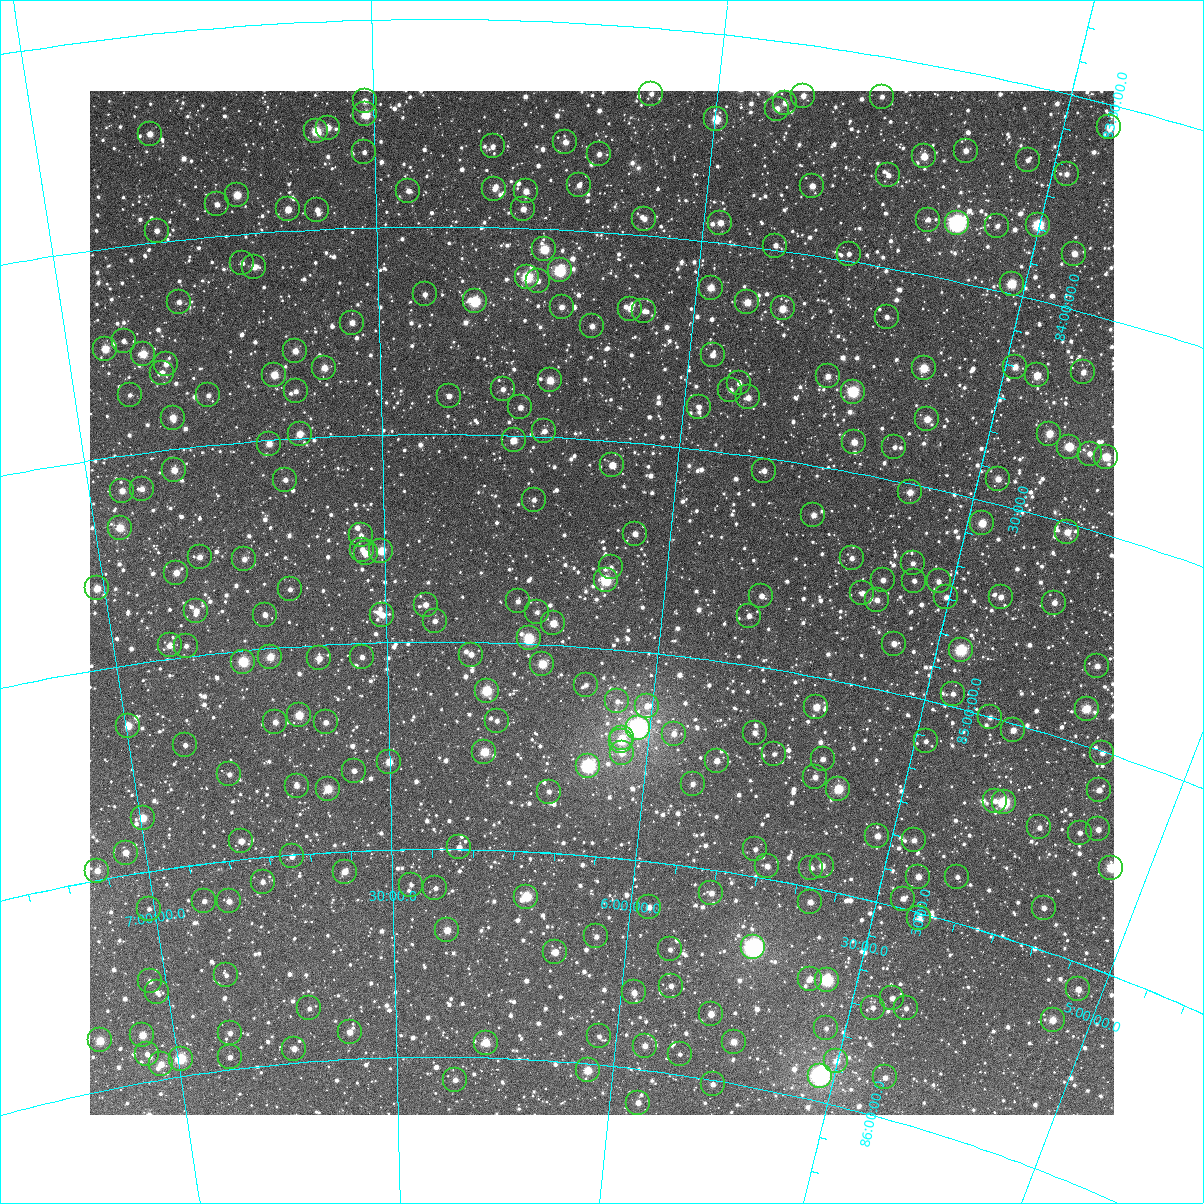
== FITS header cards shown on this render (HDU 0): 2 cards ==
NAXIS1  =                 1024
NAXIS2  =                 1024

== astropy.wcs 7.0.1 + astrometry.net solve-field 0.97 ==
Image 1024 x 1024 px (HDU 0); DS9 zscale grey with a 90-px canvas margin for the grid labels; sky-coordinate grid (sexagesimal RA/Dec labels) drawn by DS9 from the SOLVED WCS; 268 Tycho-2 reference stars matched to detected sources circled (green)
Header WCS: RA---TAN-SIP/DEC--TAN-SIP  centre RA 06:06:36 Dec +84:53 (91.65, +84.89 deg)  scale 8.67 arcsec/px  FOV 148.0' x 148.0'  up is +176 deg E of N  parity flipped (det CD > 0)
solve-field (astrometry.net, Tycho-2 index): VERIFIED the header's WCS against the Tycho-2 star catalogue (verified at 6 index scales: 14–268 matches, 0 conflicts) and refined it, rather than solving blind
Solved WCS: RA---TAN-SIP/DEC--TAN-SIP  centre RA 06:06:36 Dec +84:53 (91.65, +84.89 deg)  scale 8.67 arcsec/px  FOV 148.0' x 148.0'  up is +176 deg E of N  parity flipped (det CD > 0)
The solver's refit moves the header's centre by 0.2 arcsec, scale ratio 1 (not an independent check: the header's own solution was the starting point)
Tycho-2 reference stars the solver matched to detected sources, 268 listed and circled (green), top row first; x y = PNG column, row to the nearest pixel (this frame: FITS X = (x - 90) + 1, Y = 1024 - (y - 91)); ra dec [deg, ICRS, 3 dp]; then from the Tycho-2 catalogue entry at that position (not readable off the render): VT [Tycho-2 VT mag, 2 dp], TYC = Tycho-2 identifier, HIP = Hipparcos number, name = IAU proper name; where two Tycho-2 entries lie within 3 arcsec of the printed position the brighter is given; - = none
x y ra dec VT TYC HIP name
651 94 91.429 +83.658 11.41 4618-62-1 - -
803 96 88.140 +83.623 11.42 4617-886-1 - -
882 97 86.455 +83.596 12.43 4617-1832-1 - -
365 101 97.693 +83.694 10.88 4618-728-1 - -
785 103 88.517 +83.645 11.37 4617-770-1 - -
777 109 88.674 +83.663 10.76 4617-471-1 - -
365 114 97.686 +83.727 9.45 4618-1231-1 - -
716 119 89.964 +83.704 9.64 4617-1808-1 - -
1109 127 81.528 +83.554 10.28 4617-743-1 - -
328 128 98.514 +83.756 11.05 4618-45-1 - -
316 131 98.787 +83.764 9.16 4618-711-1 31429 -
150 134 102.464 +83.739 11.12 4618-557-1 - -
565 142 93.251 +83.788 10.99 4618-54-1 - -
493 146 94.864 +83.805 11.62 4618-266-1 - -
966 151 84.450 +83.686 11.30 4617-1272-1 - -
364 152 97.737 +83.819 12.52 4618-890-1 - -
599 154 92.479 +83.812 11.30 4618-142-1 - -
924 156 85.319 +83.720 10.73 4617-1461-1 - -
1028 160 83.078 +83.677 11.57 4617-114-1 - -
1067 174 82.181 +83.688 12.50 4617-1416-1 - -
888 175 86.026 +83.780 11.77 4617-270-1 - -
579 185 92.894 +83.891 11.37 4618-379-1 - -
812 186 87.659 +83.835 10.87 4617-1208-1 - -
494 189 94.805 +83.907 11.52 4618-1091-1 - -
408 191 96.756 +83.913 11.25 4618-1425-1 - -
526 191 94.087 +83.911 10.65 4618-109-1 - -
237 195 100.646 +83.904 9.91 4618-56-1 32128 -
217 204 101.122 +83.923 11.39 4618-247-1 - -
288 209 99.512 +83.948 10.50 4618-1128-1 - -
523 209 94.132 +83.954 10.99 4618-530-1 - -
317 210 98.845 +83.953 11.63 4618-949-1 - -
644 219 91.353 +83.960 11.46 4618-337-1 - -
928 220 84.967 +83.867 11.70 4617-1261-1 - -
720 223 89.613 +83.951 10.94 4617-353-1 - -
957 223 84.313 +83.861 7.14 4617-1504-1 26407 -
1038 225 82.519 +83.823 8.64 4617-587-1 - -
997 226 83.418 +83.848 11.63 4617-533-1 - -
157 231 102.548 +83.972 11.83 4618-177-1 - -
775 246 88.295 +83.990 11.88 4617-560-1 - -
544 249 93.611 +84.048 9.46 4618-894-1 - -
849 254 86.600 +83.983 11.73 4617-805-1 - -
1074 254 81.578 +83.869 10.59 4617-1527-1 - -
242 263 100.654 +84.069 11.67 4618-264-1 - -
254 267 100.378 +84.082 10.94 4618-1044-1 - -
560 270 93.235 +84.098 8.62 4618-1282-1 29499 -
527 277 93.989 +84.117 8.72 4618-354-1 - -
538 281 93.723 +84.125 11.77 4618-4-1 - -
1012 284 82.798 +83.976 9.22 4617-536-1 - -
711 288 89.669 +84.110 10.30 4617-1000-1 - -
425 294 96.395 +84.163 11.98 4618-578-1 - -
475 301 95.211 +84.179 9.39 4618-313-1 30166 -
179 302 102.216 +84.149 11.59 4618-1219-1 - -
747 302 88.774 +84.133 10.33 4617-616-1 - -
562 307 93.144 +84.186 11.06 4618-204-1 - -
783 308 87.927 +84.137 10.35 4617-574-1 - -
630 309 91.521 +84.178 10.82 4618-312-1 - -
644 311 91.179 +84.182 11.51 4618-540-1 - -
887 317 85.479 +84.116 11.76 4617-382-1 - -
352 323 98.142 +84.228 11.08 4618-243-1 - -
592 326 92.390 +84.227 11.14 4618-726-1 - -
124 341 103.631 +84.226 11.91 4618-907-1 - -
105 349 104.093 +84.239 9.96 4618-263-1 - -
295 351 99.539 +84.289 10.62 4618-16-1 - -
143 354 103.205 +84.263 9.92 4618-19-1 - -
713 355 89.441 +84.270 11.26 4617-229-1 - -
166 364 102.686 +84.294 11.10 4618-800-1 - -
1015 367 82.264 +84.169 10.72 4617-102-1 - -
324 368 98.859 +84.333 10.47 4618-214-1 - -
924 368 84.382 +84.220 9.59 4617-406-1 - -
1083 372 80.675 +84.140 11.36 4617-40-1 - -
162 373 102.803 +84.313 11.35 4618-10-1 - -
274 375 100.083 +84.343 10.61 4618-579-1 - -
1037 375 81.716 +84.175 10.12 4617-324-1 - -
828 376 86.616 +84.282 10.87 4617-218-1 - -
550 380 93.329 +84.363 10.06 4618-213-1 - -
739 383 88.723 +84.330 11.52 4617-330-1 - -
503 389 94.481 +84.389 11.31 4622-697-1 - -
730 390 88.907 +84.349 11.43 4617-354-1 - -
296 391 99.587 +84.387 12.08 4622-1292-1 - -
853 392 85.950 +84.308 8.49 4617-109-1 - -
130 395 103.660 +84.358 12.17 4618-770-1 - -
208 395 101.737 +84.380 11.79 4622-721-1 - -
449 396 95.807 +84.408 11.45 4622-1071-1 - -
748 397 88.452 +84.361 10.90 4617-369-1 - -
520 407 94.035 +84.431 11.17 4622-719-1 - -
699 407 89.630 +84.398 11.44 4621-333-1 - -
173 418 102.672 +84.424 10.39 4622-941-1 - -
927 419 84.050 +84.339 10.50 4617-858-1 - -
544 431 93.410 +84.486 11.43 4622-1157-1 - -
300 434 99.554 +84.490 10.39 4622-1106-1 - -
1049 434 81.069 +84.304 10.08 4617-84-1 - -
514 440 94.176 +84.511 10.34 4622-813-1 - -
854 442 85.700 +84.427 10.75 4621-187-1 - -
269 444 100.333 +84.509 10.65 4622-818-1 - -
894 447 84.695 +84.420 12.15 4621-91-1 - -
1069 447 80.526 +84.322 10.20 4617-168-1 - -
1090 454 80.002 +84.324 11.48 4617-150-1 - -
1106 457 79.589 +84.321 9.63 4617-15-1 - -
612 465 91.648 +84.558 11.64 4622-715-1 - -
174 470 102.784 +84.549 10.56 4622-479-1 - -
764 471 87.810 +84.530 11.35 4621-113-1 - -
998 479 82.011 +84.441 10.54 4621-89-1 - -
285 480 99.990 +84.597 11.78 4622-1311-1 - -
142 489 103.658 +84.586 11.30 4622-408-1 - -
122 491 104.164 +84.584 10.65 4622-667-1 - -
910 492 84.091 +84.520 10.73 4621-35-1 - -
534 500 93.600 +84.652 11.69 4622-1153-1 - -
813 515 86.390 +84.617 11.08 4621-1387-1 - -
982 523 82.132 +84.553 9.85 4621-5-1 - -
120 528 104.358 +84.671 9.90 4622-1219-1 33466 -
1067 532 79.991 +84.521 10.48 4621-155-1 - -
635 534 90.917 +84.718 11.08 4622-1183-1 - -
361 535 98.105 +84.741 11.53 4622-817-1 - -
362 550 98.080 +84.775 11.66 4622-568-1 - -
381 551 97.580 +84.779 9.91 4622-805-1 - -
366 553 97.972 +84.784 10.76 4622-1272-1 - -
200 557 102.381 +84.765 11.07 4622-1185-1 - -
852 558 85.214 +84.703 11.76 4621-1264-1 - -
244 559 101.217 +84.780 11.16 4622-371-1 - -
913 563 83.629 +84.686 11.61 4621-1388-1 - -
611 567 91.477 +84.803 11.96 4622-383-1 - -
176 573 103.045 +84.796 10.58 4622-1081-1 - -
606 580 91.582 +84.836 8.82 4622-1173-1 - -
883 580 84.303 +84.740 11.33 4621-1307-1 - -
914 581 83.498 +84.726 12.20 4621-1201-1 - -
939 581 82.871 +84.714 11.40 4621-1198-1 - -
97 588 105.193 +84.807 10.14 4622-863-1 - -
290 589 100.060 +84.862 11.71 4622-974-1 - -
862 593 84.763 +84.781 11.93 4621-1152-1 - -
761 596 87.397 +84.829 11.27 4621-1008-1 - -
946 597 82.585 +84.747 11.62 4621-1158-1 - -
1001 597 81.192 +84.714 11.26 4621-1257-1 - -
877 600 84.352 +84.789 11.40 4621-1242-1 - -
518 601 93.916 +84.899 11.60 4622-837-1 - -
1054 603 79.809 +84.693 11.36 4621-1252-1 - -
426 605 96.415 +84.910 11.15 4622-908-1 - -
196 611 102.635 +84.892 10.73 4622-949-1 - -
537 612 93.383 +84.922 12.00 4622-871-1 - -
265 615 100.782 +84.918 11.43 4622-555-1 - -
382 615 97.595 +84.934 10.89 4622-337-1 - -
749 616 87.643 +84.881 11.51 4621-1075-1 - -
435 621 96.165 +84.950 11.72 4622-1189-1 - -
553 623 92.918 +84.948 10.21 4622-797-1 - -
529 638 93.566 +84.987 8.87 4622-1308-1 29600 -
894 644 83.659 +84.884 11.25 4621-1063-1 - -
170 645 103.461 +84.968 10.89 4622-1111-1 - -
186 646 103.017 +84.974 11.80 4622-931-1 - -
961 650 81.859 +84.863 8.58 4621-1133-1 - -
471 655 95.150 +85.031 11.15 4622-924-1 - -
270 657 100.736 +85.020 10.00 4622-648-1 - -
362 657 98.191 +85.033 11.79 4622-534-1 - -
319 658 99.386 +85.032 10.92 4622-698-1 - -
243 662 101.497 +85.026 8.92 4622-678-1 - -
542 664 93.160 +85.047 9.67 4622-681-1 - -
1097 666 78.239 +84.808 11.33 4621-1180-1 - -
586 685 91.909 +85.091 12.16 4622-1072-1 - -
487 691 94.699 +85.116 9.11 4622-1222-1 - -
953 694 81.780 +84.969 11.70 4621-1139-1 - -
617 701 90.987 +85.124 11.86 4622-207-1 - -
647 706 90.128 +85.127 11.24 4622-157-1 - -
816 707 85.400 +85.071 10.30 4621-777-1 - -
1087 709 78.161 +84.914 9.70 4621-1064-1 - -
299 715 100.048 +85.166 9.72 4622-1266-1 - -
990 717 80.629 +85.001 11.93 4621-618-1 - -
497 721 94.386 +85.188 11.82 4622-808-1 - -
275 722 100.741 +85.177 11.14 4622-1030-1 - -
326 722 99.299 +85.187 11.54 4622-886-1 - -
128 726 104.921 +85.146 10.25 4622-151-1 - -
638 728 90.334 +85.182 6.31 4622-699-1 28532 -
1013 730 79.915 +85.016 10.95 4621-1031-1 - -
755 733 86.994 +85.158 11.26 4621-1120-1 - -
674 734 89.286 +85.187 11.43 4621-306-1 - -
622 738 90.752 +85.210 10.76 4622-583-1 - -
621 741 90.781 +85.219 10.74 4622-647-1 - -
926 741 82.193 +85.096 11.66 4621-1074-1 - -
185 745 103.382 +85.210 12.13 4622-1226-1 - -
484 752 94.719 +85.265 9.58 4622-205-1 - -
622 753 90.721 +85.246 10.69 4622-1198-1 - -
1102 753 77.371 +85.004 11.55 4621-656-1 - -
774 754 86.349 +85.200 11.59 4621-598-1 - -
823 759 84.945 +85.191 11.26 4621-1161-1 - -
717 761 87.953 +85.238 10.99 4621-971-1 - -
389 762 97.508 +85.288 10.12 4622-932-1 - -
588 766 91.670 +85.285 7.61 4622-1024-1 28956 -
354 771 98.545 +85.306 11.68 4622-720-1 - -
229 774 102.209 +85.293 11.89 4622-170-1 - -
815 777 85.059 +85.237 11.13 4621-496-1 - -
693 784 88.563 +85.302 11.33 4621-774-1 - -
297 786 100.265 +85.335 11.57 4622-1040-1 - -
328 789 99.336 +85.347 9.76 4622-855-1 - -
838 789 84.329 +85.254 9.36 4621-204-1 - -
1099 790 77.128 +85.090 10.90 4621-1324-1 - -
549 792 92.772 +85.353 11.44 4622-1144-1 - -
995 801 79.845 +85.191 11.44 4621-1231-1 - -
1004 802 79.592 +85.189 8.36 4621-992-1 24745 -
143 818 104.915 +85.370 10.01 4622-922-1 - -
1039 827 78.405 +85.221 11.54 4621-1002-1 - -
1098 829 76.780 +85.181 11.34 4621-731-1 - -
1080 833 77.252 +85.203 11.76 4621-754-1 - -
877 836 82.912 +85.345 10.89 4621-276-1 - -
914 840 81.831 +85.334 11.24 4621-741-1 - -
241 841 102.059 +85.456 11.11 4622-242-1 - -
459 847 95.419 +85.495 11.27 4622-988-1 - -
755 849 86.417 +85.435 12.28 4621-680-1 - -
126 853 105.588 +85.446 10.97 4622-161-1 - -
292 856 100.558 +85.504 11.46 4622-300-1 - -
767 866 85.978 +85.470 11.50 4621-808-1 - -
822 866 84.346 +85.444 10.55 4621-606-1 - -
811 868 84.651 +85.454 11.72 4621-1344-1 - -
1111 868 76.043 +85.259 9.23 4621-658-1 23577 -
97 871 106.533 +85.477 11.24 4622-858-1 - -
345 872 98.971 +85.549 10.86 4622-545-1 - -
918 877 81.431 +85.416 10.82 4621-290-1 - -
957 877 80.299 +85.392 11.71 4621-890-1 - -
263 882 101.532 +85.559 11.45 4622-655-1 - -
411 885 96.910 +85.586 12.58 4622-382-1 30744 -
435 888 96.147 +85.593 12.03 4622-438-1 - -
711 893 87.536 +85.556 11.12 4621-920-1 - -
526 897 93.284 +85.609 9.19 4622-176-1 - -
903 899 81.710 +85.477 10.95 4621-472-1 - -
204 901 103.404 +85.589 11.53 4622-374-1 - -
229 901 102.638 +85.597 11.25 4622-602-1 - -
810 902 84.464 +85.536 10.97 4621-1287-1 - -
649 907 89.413 +85.609 11.06 4621-450-1 - -
1044 908 77.550 +85.402 11.18 4621-284-1 - -
149 909 105.156 +85.589 11.97 4622-384-1 - -
919 918 81.094 +85.512 11.69 4621-534-1 - -
447 930 95.779 +85.695 10.16 4622-865-1 - -
596 936 90.982 +85.693 11.52 4622-933-1 - -
753 947 85.954 +85.668 6.69 4621-1001-1 27015 -
670 949 88.578 +85.704 12.09 4621-426-1 - -
555 952 92.271 +85.738 10.59 4622-581-1 - -
226 975 103.003 +85.773 12.42 4622-153-1 - -
810 979 83.979 +85.716 11.31 4621-803-1 - -
827 980 83.444 +85.711 8.19 4621-162-1 - -
150 981 105.491 +85.761 11.59 4622-288-1 - -
671 986 88.388 +85.791 11.48 4621-184-1 - -
1078 989 75.728 +85.560 11.02 4621-954-1 - -
157 992 105.320 +85.790 11.79 4622-510-1 - -
634 992 89.574 +85.818 11.00 4621-552-1 - -
892 998 81.271 +85.716 11.99 4621-202-1 - -
309 1008 100.374 +85.872 11.96 4622-146-1 - -
873 1008 81.783 +85.749 12.14 4621-654-1 - -
906 1008 80.740 +85.730 11.91 4621-176-1 - -
711 1014 86.960 +85.843 10.59 4621-911-1 - -
1053 1020 76.149 +85.650 10.17 4621-607-1 - -
826 1028 83.117 +85.824 12.26 4621-138-1 - -
350 1032 99.070 +85.935 10.80 4622-338-1 - -
230 1033 103.112 +85.912 11.67 4622-154-1 - -
142 1035 106.037 +85.887 10.13 4622-508-1 - -
599 1036 90.579 +85.931 12.18 4622-405-1 - -
100 1040 107.464 +85.880 9.68 4622-587-1 - -
734 1042 86.048 +85.901 10.61 4621-996-1 - -
486 1043 94.431 +85.964 9.85 4622-429-1 - -
645 1046 89.006 +85.942 10.92 4621-1065-1 - -
294 1049 100.996 +85.966 11.15 4622-1281-1 - -
147 1054 105.991 +85.933 11.46 4622-793-1 - -
680 1054 87.785 +85.951 12.26 4621-732-1 - -
230 1057 103.214 +85.970 11.58 4622-391-1 - -
181 1059 104.883 +85.957 9.14 4622-358-1 - -
836 1061 82.525 +85.896 10.48 4621-52-1 - -
161 1064 105.576 +85.963 10.47 4622-199-1 - -
588 1070 90.863 +86.016 9.85 4622-263-1 - -
820 1076 82.951 +85.939 6.53 4621-522-1 25911 -
885 1077 80.810 +85.905 11.30 4621-551-1 - -
455 1080 95.467 +86.056 11.66 4622-630-1 - -
713 1084 86.507 +86.009 11.86 4621-1378-1 - -
638 1103 88.984 +86.081 11.15 4621-915-1 28053 -